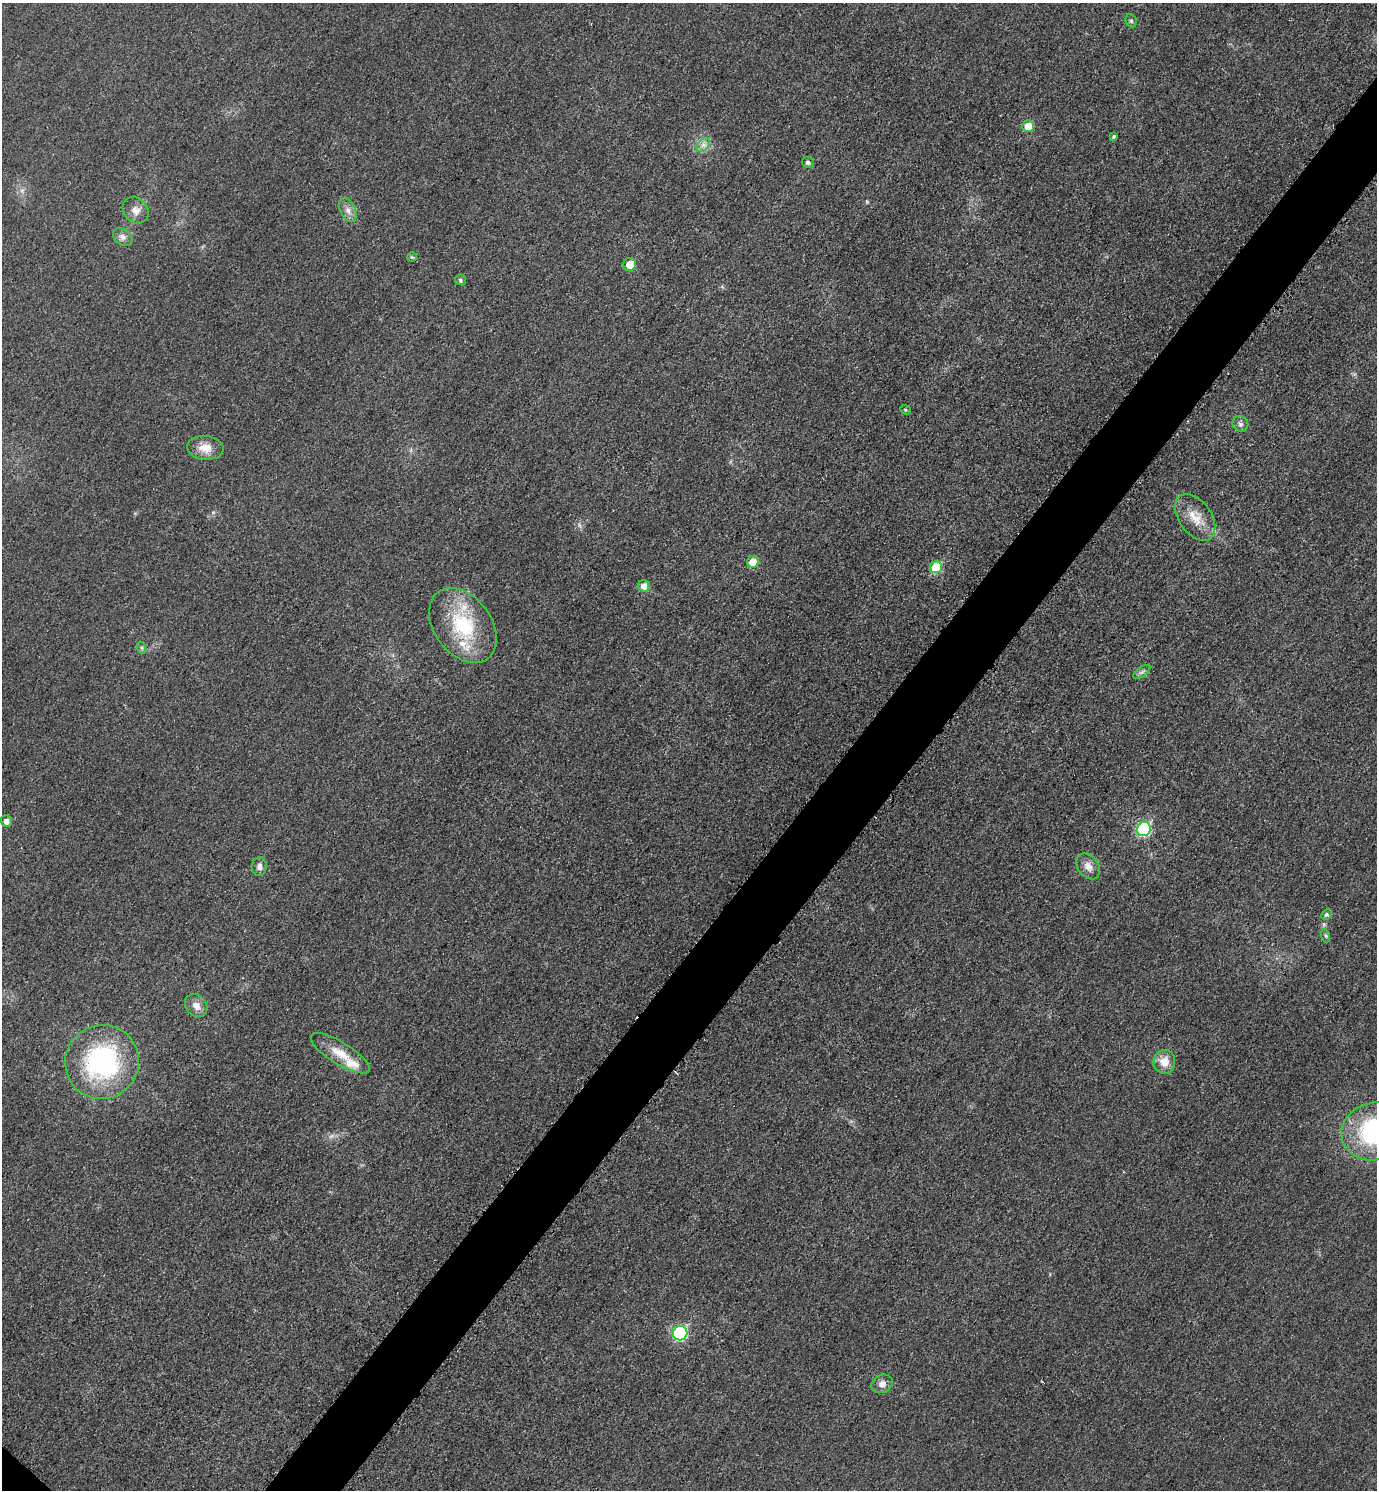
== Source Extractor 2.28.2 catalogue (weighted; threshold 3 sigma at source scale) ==
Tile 10 of 4 x 4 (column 2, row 3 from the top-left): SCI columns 1547-2921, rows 1511-2998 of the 5989 x 5986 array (HDU 1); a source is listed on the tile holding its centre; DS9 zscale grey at full resolution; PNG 1379 x 1492 px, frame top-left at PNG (2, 3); each listed source drawn as its Kron ellipse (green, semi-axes under 4 px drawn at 4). Shown black and unused: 5% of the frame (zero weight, under 3 of 5 exposures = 2% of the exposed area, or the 3 px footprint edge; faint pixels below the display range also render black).
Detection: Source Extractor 2.28.2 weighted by HDU 2 'WHT'; one run over the whole footprint, this tile lists its part. Background 0.0302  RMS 0.0055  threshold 0.0246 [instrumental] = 3 sigma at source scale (4.5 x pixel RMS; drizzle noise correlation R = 1.50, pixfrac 1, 0.05/0.05 arcsec/px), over >= 5 px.
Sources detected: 36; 2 inside a brighter listed object's ellipse — not listed separately; the other 34 listed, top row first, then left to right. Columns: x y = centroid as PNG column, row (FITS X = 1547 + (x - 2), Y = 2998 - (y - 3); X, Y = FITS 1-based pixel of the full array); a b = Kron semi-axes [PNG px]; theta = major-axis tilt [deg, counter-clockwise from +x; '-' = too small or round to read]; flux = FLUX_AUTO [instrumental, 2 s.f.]
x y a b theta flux
1131 21 7 5 -68 1
1028 126 6 5 - 9.9
1114 136 4 3 - 0.85
703 145 8 5 45 2.3
808 162 5 5 - 1.5
136 210 14 12 -48 4.7
348 210 13 7 -64 3.4
123 237 10 8 -40 2.9
412 257 5 5 - 0.75
630 264 6 6 - 8.5
460 280 5 5 - 1.3
905 410 5 4 - 0.72
1240 424 8 7 - 1.9
205 448 18 12 -5 7.9
1195 517 26 16 -55 11
753 562 6 5 - 9.7
936 567 6 6 - 22
644 586 6 5 - 4.8
463 626 41 28 -53 43
142 648 6 4 -72 0.96
1142 672 10 5 35 1.7
6 821 6 5 - 2.8
1144 829 7 6 - 62
259 866 9 7 86 2.7
1088 866 14 10 -52 4.7
1326 914 6 4 43 1
1326 936 6 4 -72 0.88
196 1006 12 10 -48 4.5
340 1053 34 11 -32 12
102 1062 37 36 - 89
1164 1062 12 11 - 7.4
1375 1131 34 29 12 79
680 1333 7 7 - 68
882 1384 11 9 28 3.4
Isophote crosses this tile's border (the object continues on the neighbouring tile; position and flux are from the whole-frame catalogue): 1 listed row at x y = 1375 1131